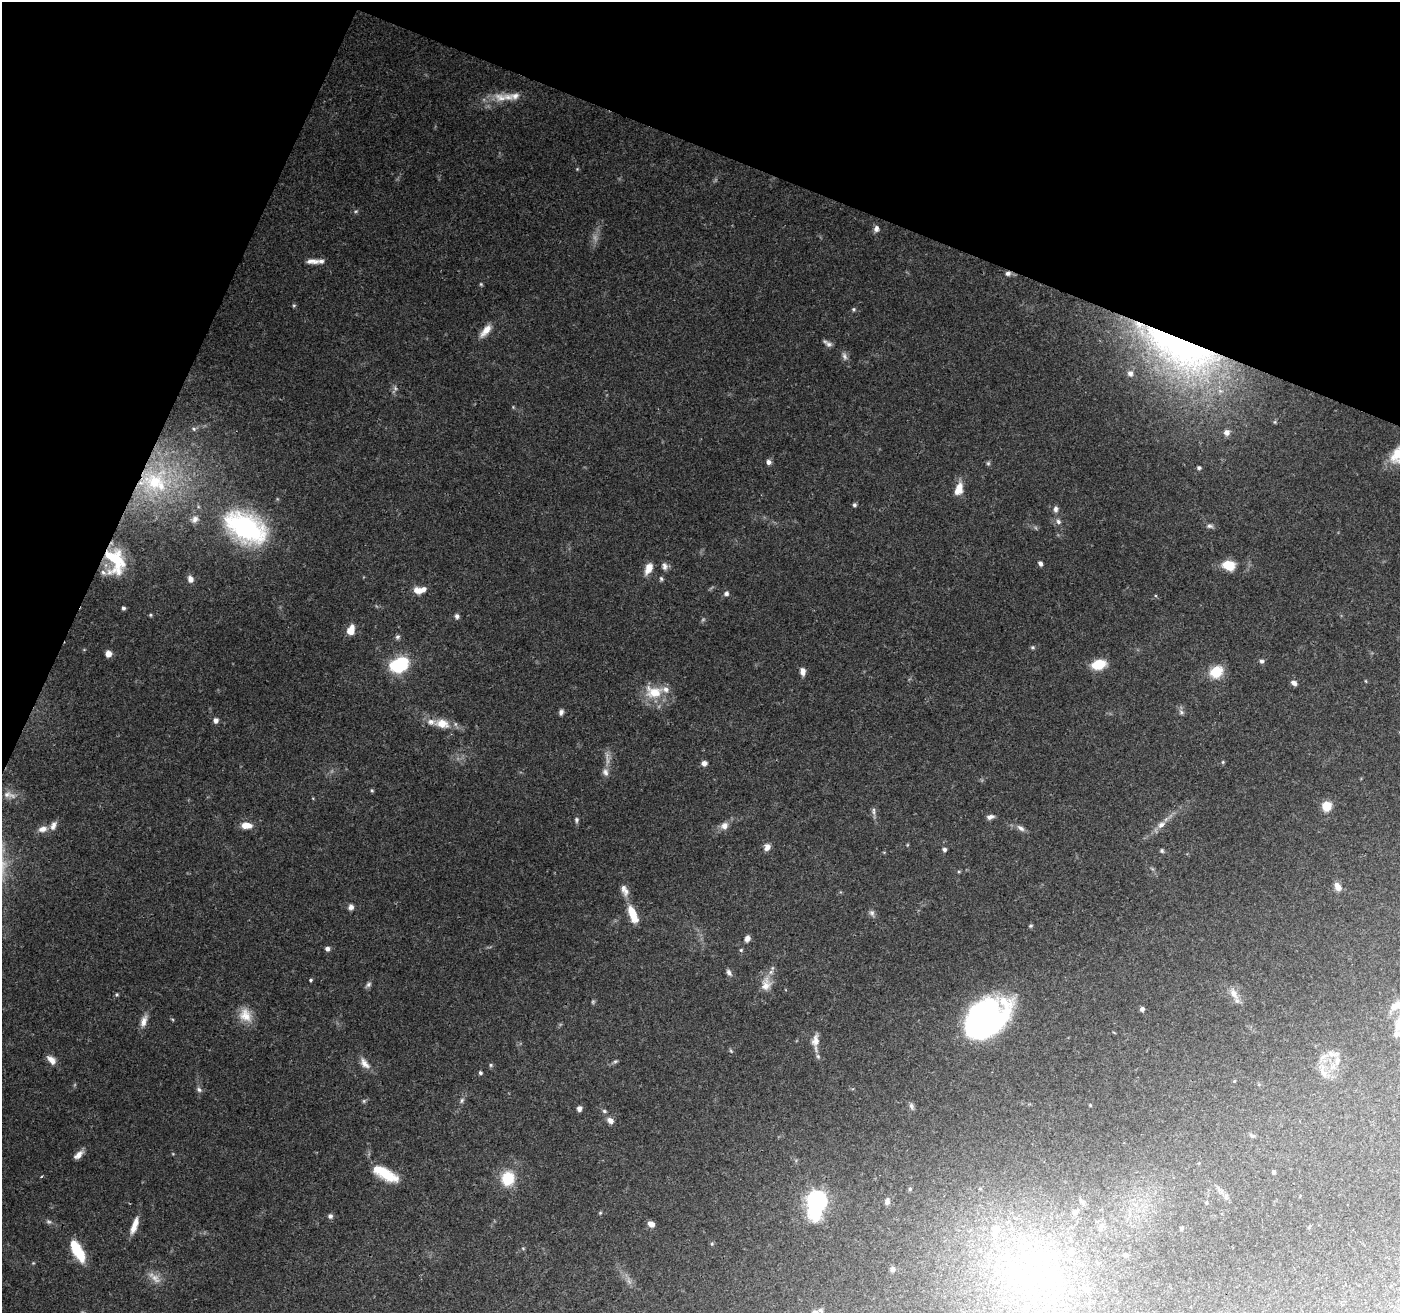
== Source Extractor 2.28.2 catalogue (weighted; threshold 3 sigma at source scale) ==
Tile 2 of 4 x 4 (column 2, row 1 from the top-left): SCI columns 1407-2804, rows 4208-5518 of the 5601 x 5727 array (HDU 1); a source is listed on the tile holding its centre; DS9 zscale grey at full resolution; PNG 1402 x 1315 px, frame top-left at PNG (2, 2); no overlay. Shown black and unused: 20% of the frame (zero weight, under 3 of 4 exposures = <1% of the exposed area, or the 3 px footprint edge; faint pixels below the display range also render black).
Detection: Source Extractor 2.28.2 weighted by HDU 2 'WHT'; one run over the whole footprint, this tile lists its part. Background 0.0786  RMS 0.0032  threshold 0.0143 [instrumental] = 3 sigma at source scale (4.5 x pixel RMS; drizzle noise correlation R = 1.50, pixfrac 1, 0.0396/0.0396 arcsec/px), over >= 5 px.
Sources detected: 163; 5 too faint to see at this stretch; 1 inside a brighter object's white glare — not listed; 13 inside a brighter listed object's ellipse — not listed separately; the other 144 listed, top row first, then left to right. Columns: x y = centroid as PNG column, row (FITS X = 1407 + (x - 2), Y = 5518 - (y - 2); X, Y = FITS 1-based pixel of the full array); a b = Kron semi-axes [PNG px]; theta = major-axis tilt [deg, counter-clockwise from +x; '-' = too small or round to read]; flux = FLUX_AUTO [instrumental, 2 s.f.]
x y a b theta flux
500 98 19 11 -15 4.4
577 169 4 4 - 0.3
876 229 9 7 88 1.3
312 261 17 7 -3 2.1
1008 273 7 6 - 1.1
481 284 5 4 - 0.37
294 305 6 4 1 0.39
853 309 6 5 - 0.5
486 331 18 7 51 3.3
829 344 10 7 -31 1.2
1182 351 110 44 -28 110
844 356 11 7 -69 1.3
1130 373 6 5 - 1.2
395 388 6 5 - 0.67
194 429 5 5 - 0.54
1227 432 7 6 - 1.8
1399 452 25 12 44 8.9
768 462 6 5 - 1.3
988 463 6 6 - 0.55
1199 468 5 4 - 0.59
154 482 41 33 21 40
959 489 16 9 71 4
854 505 5 5 - 0.65
1056 509 8 6 -88 1.1
195 519 11 9 42 1.8
1058 522 7 6 - 1.1
1210 526 9 6 -10 0.96
246 528 48 29 -29 51
115 561 31 20 -74 15
1040 563 6 5 - 0.97
1228 565 11 8 -16 8
665 566 10 7 -79 1.3
649 568 12 6 66 4.2
190 579 8 6 -81 1.7
661 579 6 4 -73 0.58
418 590 11 8 -26 2.8
726 594 7 6 - 0.89
123 608 4 4 - 0.73
150 615 5 4 - 0.4
457 616 6 5 - 0.97
351 630 12 8 71 3.2
397 637 7 6 - 0.73
1033 647 6 5 - 0.52
108 654 6 5 - 2.7
1261 661 6 5 - 0.79
399 664 17 12 28 22
1098 664 15 9 13 8
803 672 9 6 -81 1.8
1216 672 9 7 38 12
1294 683 7 5 -36 1.3
654 692 24 16 -3 8.9
561 712 7 5 76 0.99
1181 712 7 6 - 0.84
216 720 5 5 - 1.4
442 723 18 12 -13 5.1
1223 762 5 4 - 0.38
704 763 5 5 - 1.8
605 772 11 8 -73 1.6
372 790 5 4 - 0.42
9 795 19 8 -13 2.5
1327 806 6 6 - 10
874 811 12 4 -87 0.92
990 817 9 5 13 1.2
576 820 7 5 -90 0.7
53 825 13 7 65 1.7
246 825 12 7 -3 3.6
1161 825 13 8 33 2.1
724 826 11 9 35 2.1
1021 828 11 6 -35 1.4
43 829 11 7 11 2.1
767 847 8 7 - 1.9
944 849 5 4 - 0.82
1162 851 6 5 - 0.53
1337 886 10 7 -56 2.4
624 890 17 8 -64 2.5
351 907 7 6 - 1.3
872 913 9 6 -62 1
633 914 18 7 -68 7.5
1031 926 5 4 - 0.49
747 938 7 6 - 1.5
327 949 5 5 - 1.1
741 950 5 5 - 0.44
729 972 9 5 -58 1.1
311 980 4 4 - 0.46
766 984 20 13 80 4.4
368 985 9 6 40 0.87
117 994 5 4 - 0.43
1234 994 18 9 -60 3.2
1394 1006 15 9 41 3.6
1142 1009 4 4 - 1.1
245 1015 20 15 -55 5.1
144 1021 17 8 72 2.4
982 1022 41 30 41 96
1397 1034 12 9 -4 2.1
815 1040 18 9 82 2.7
1332 1054 19 8 -4 2.7
818 1056 7 5 -68 0.72
51 1060 13 7 -43 2.4
615 1061 7 5 20 0.57
365 1063 17 9 -51 2.6
491 1065 5 5 - 0.49
1323 1072 19 9 -71 3.4
480 1073 5 4 - 0.54
1234 1081 4 4 - 0.28
199 1090 8 6 -42 0.88
462 1100 8 5 71 0.8
364 1101 6 5 - 0.55
1090 1105 4 3 - 0.3
911 1106 10 6 -81 0.92
579 1108 5 5 - 1.5
604 1111 7 5 -17 0.6
610 1120 8 6 -36 1.9
1252 1135 8 5 -21 0.62
78 1155 12 6 41 2.1
1274 1172 4 4 - 0.55
388 1175 24 13 -29 8.4
508 1178 10 8 81 16
910 1189 5 4 - 0.48
817 1201 12 8 79 130
887 1201 10 7 76 1.2
1081 1201 8 5 -45 0.72
1206 1203 5 3 - 0.32
600 1213 5 4 - 0.38
1075 1213 7 6 - 1.3
330 1216 6 5 - 1
49 1222 8 6 -17 0.74
135 1223 16 8 72 2.9
651 1224 8 6 -31 2
1102 1226 8 6 -8 1.1
1181 1228 5 4 - 0.58
996 1229 9 9 - 4
712 1244 5 3 - 0.35
523 1248 5 3 - 0.32
1071 1252 9 8 - 1.8
79 1253 21 11 -57 9.4
1125 1255 6 5 - 0.56
33 1263 4 4 - 0.3
892 1269 6 5 - 1.3
1014 1269 22 18 -74 17
1056 1275 38 8 -41 9.1
155 1278 19 10 -39 3
1087 1289 10 9 - 2.1
1046 1307 8 5 45 1.1
815 1312 9 5 -2 1
Overlapping masked pixels (flux is a lower limit): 4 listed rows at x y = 1008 273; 1182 351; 154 482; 115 561
Isophote crosses this tile's border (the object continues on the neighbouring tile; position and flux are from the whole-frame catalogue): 3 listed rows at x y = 1399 452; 1397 1034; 815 1312